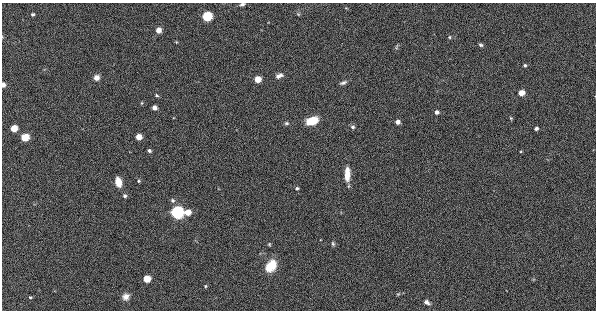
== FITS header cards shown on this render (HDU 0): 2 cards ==
NAXIS1  =                  594
NAXIS2  =                  308

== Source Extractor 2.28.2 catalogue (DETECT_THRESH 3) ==
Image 594 x 308 px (HDU 0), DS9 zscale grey, 1 PNG px = 1 image px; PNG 598 x 312 px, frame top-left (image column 1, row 308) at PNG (2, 3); no overlay
Background 172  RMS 5.9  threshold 17.8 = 3 sigma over >= 5 px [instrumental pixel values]
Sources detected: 47; all 47 listed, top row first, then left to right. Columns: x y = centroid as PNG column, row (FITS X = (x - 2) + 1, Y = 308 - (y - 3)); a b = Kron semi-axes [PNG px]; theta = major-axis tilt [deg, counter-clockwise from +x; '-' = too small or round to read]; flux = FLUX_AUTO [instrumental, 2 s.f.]
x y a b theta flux
242 4 6 4 14 820
33 14 4 3 - 740
298 14 5 4 - 500
207 16 5 5 - 43000
158 30 4 4 - 4000
450 37 4 4 - 450
176 42 4 4 - 320
481 45 5 4 - 720
397 47 8 3 81 510
525 65 4 3 - 660
279 76 10 5 19 1700
96 77 7 6 - 2000
257 79 5 4 - 7200
343 83 9 4 21 1000
3 85 4 3 - 2200
521 93 4 4 - 5600
156 95 5 4 - 600
142 103 5 3 - 370
154 108 4 4 - 2300
437 112 4 4 - 1500
511 118 5 3 - 380
312 121 9 6 21 11000
397 122 4 4 - 2100
287 123 6 5 - 690
353 127 6 5 - 820
14 128 5 4 - 9100
536 128 4 3 - 1200
25 137 5 5 - 16000
138 137 4 4 - 5700
149 151 4 3 - 1000
347 174 15 6 89 5700
139 181 4 4 - 460
118 182 9 6 -75 5000
297 188 4 3 - 650
125 196 5 5 - 740
173 200 6 6 - 840
177 212 5 5 - 160000
188 212 5 4 - 6100
269 244 4 4 - 400
333 244 6 5 - 630
271 266 13 9 55 8200
146 279 5 4 - 11000
205 286 4 4 - 440
398 294 6 3 44 420
30 297 5 4 - 490
126 297 9 8 - 2200
426 302 7 4 -27 1700
At the frame edge (FLAGS 8, measured only in part): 2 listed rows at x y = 242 4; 3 85